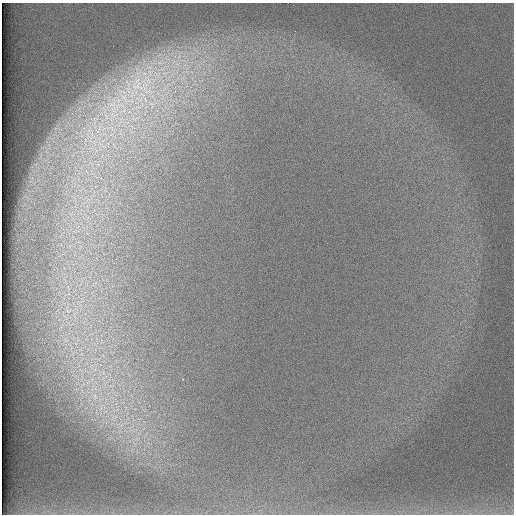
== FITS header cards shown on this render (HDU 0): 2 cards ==
NAXIS1  =                  512 /
NAXIS2  =                  512 /

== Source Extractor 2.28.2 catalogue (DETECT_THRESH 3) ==
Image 512 x 512 px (HDU 0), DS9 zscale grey, 1 PNG px = 1 image px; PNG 516 x 516 px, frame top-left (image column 1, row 512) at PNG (2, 3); no overlay
Background 97.4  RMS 2.9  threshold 8.73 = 3 sigma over >= 5 px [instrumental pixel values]
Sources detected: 7; all 7 listed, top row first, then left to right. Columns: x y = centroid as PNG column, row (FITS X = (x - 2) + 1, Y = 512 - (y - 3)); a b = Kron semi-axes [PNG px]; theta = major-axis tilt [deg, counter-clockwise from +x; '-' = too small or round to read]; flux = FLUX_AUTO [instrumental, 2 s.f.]
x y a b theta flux
177 65 16 11 22 4000
165 73 23 14 18 8100
183 77 15 9 58 2900
137 85 54 36 51 32000
152 104 19 15 24 6300
68 311 10 6 11 1000
95 396 7 4 -73 520